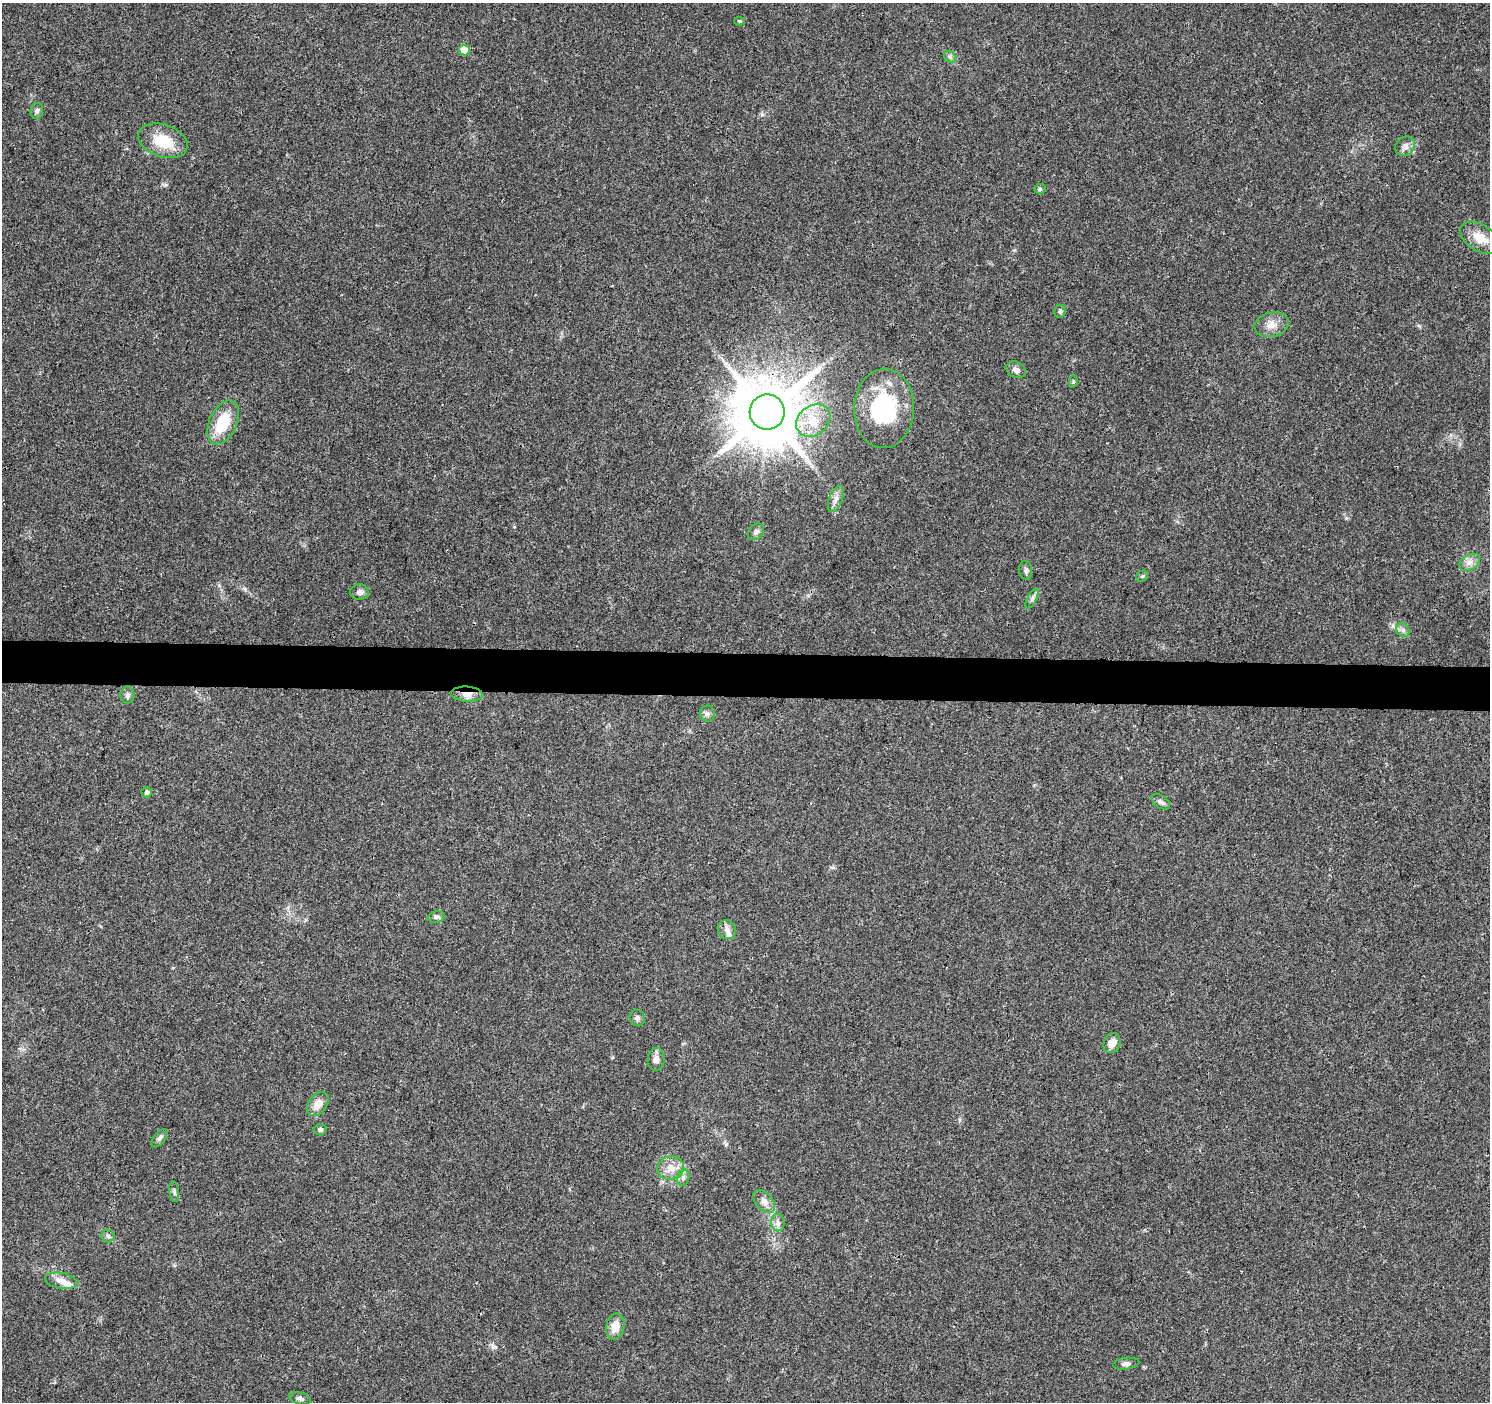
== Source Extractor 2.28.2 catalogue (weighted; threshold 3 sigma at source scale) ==
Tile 5 of 3 x 3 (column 2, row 2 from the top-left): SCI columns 1488-2975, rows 1628-3027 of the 4471 x 4709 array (HDU 1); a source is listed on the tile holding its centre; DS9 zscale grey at full resolution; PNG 1492 x 1404 px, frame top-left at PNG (2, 3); each listed source drawn as its Kron ellipse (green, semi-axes under 4 px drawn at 4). Shown black and unused: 3% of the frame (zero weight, under 3 of 4 exposures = <1% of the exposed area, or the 3 px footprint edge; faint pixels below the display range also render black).
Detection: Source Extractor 2.28.2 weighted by HDU 2 'WHT'; one run over the whole footprint, this tile lists its part. Background 0.0484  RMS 0.0039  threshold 0.0174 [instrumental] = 3 sigma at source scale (4.5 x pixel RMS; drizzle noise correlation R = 1.50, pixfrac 1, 0.0396/0.0396 arcsec/px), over >= 5 px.
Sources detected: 49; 2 inside a brighter listed object's ellipse — not listed separately; the other 47 listed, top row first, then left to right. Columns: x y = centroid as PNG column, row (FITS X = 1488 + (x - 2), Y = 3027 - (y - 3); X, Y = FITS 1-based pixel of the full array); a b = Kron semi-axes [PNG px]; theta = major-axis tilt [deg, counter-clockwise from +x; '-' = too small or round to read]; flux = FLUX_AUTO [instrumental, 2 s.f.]
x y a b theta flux
739 21 5 4 - 0.58
464 50 5 5 - 6.5
950 57 7 5 -44 0.89
37 111 8 6 84 0.99
163 141 25 16 -18 12
1405 146 10 9 - 2.1
1040 189 6 5 - 0.64
1480 238 22 13 -32 6.5
1060 311 6 6 - 0.92
1272 325 17 12 13 4.3
1016 370 10 7 -32 1.8
1073 382 6 4 79 0.48
884 408 40 30 87 38
767 412 17 17 - 2900
813 421 18 15 40 8.6
223 422 23 13 65 14
836 499 14 6 69 1.8
756 532 9 7 45 1.3
1470 562 11 7 31 2.3
1026 570 9 6 -84 1.2
1142 576 6 5 - 0.63
360 592 9 8 - 1.6
1032 599 11 4 63 1.2
1403 630 7 6 - 1.2
467 694 16 7 -4 3.6
127 695 8 7 - 1.2
707 714 8 7 - 1.3
147 792 5 5 - 1.1
1161 802 10 6 -35 1.1
436 917 8 5 10 1.1
727 930 9 9 - 2
637 1018 8 7 - 1.2
1112 1043 10 8 66 3.3
656 1059 11 8 83 2.2
318 1104 13 9 53 4.2
320 1129 6 5 - 0.89
159 1138 11 5 52 1.1
671 1168 13 11 16 4.4
683 1178 8 6 76 1.3
174 1192 10 5 -85 0.94
764 1202 13 8 -49 2.6
778 1223 9 6 -89 1.7
108 1236 6 6 - 0.97
61 1281 16 8 -9 3.2
615 1327 13 9 78 5.2
1126 1364 13 6 6 1.4
300 1399 11 6 -15 1.4
Overlapping masked pixels (flux is a lower limit): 2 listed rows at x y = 767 412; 467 694
Unlisted compact peaks at least as high as the median listed source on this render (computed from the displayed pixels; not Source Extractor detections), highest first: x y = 493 1347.